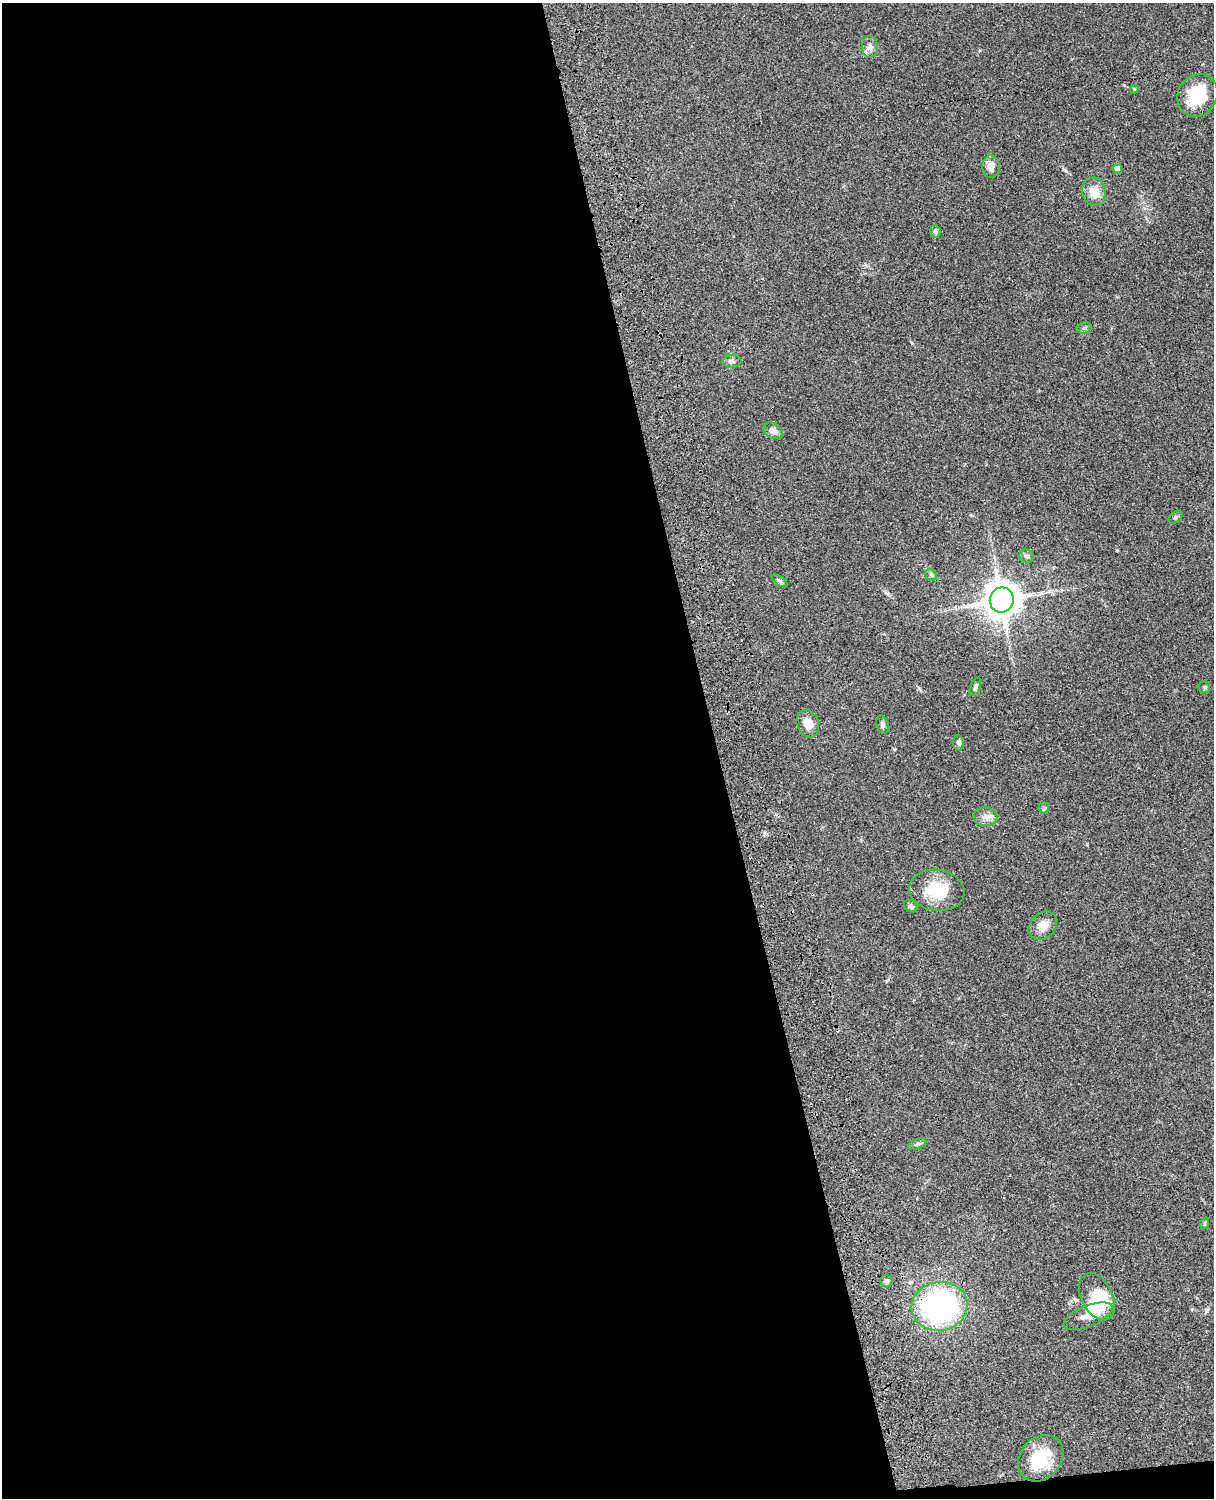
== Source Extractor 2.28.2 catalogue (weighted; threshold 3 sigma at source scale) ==
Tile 9 of 4 x 3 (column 1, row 3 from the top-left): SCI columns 121-1332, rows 277-1772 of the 5088 x 4927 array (HDU 1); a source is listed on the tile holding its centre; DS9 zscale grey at full resolution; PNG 1216 x 1500 px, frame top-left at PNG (2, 3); each listed source drawn as its Kron ellipse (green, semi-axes under 4 px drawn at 4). Shown black and unused: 60% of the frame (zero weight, under 3 of 4 exposures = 6% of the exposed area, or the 3 px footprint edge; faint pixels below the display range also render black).
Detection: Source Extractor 2.28.2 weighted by HDU 2 'WHT'; one run over the whole footprint, this tile lists its part. Background 0.0752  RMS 0.0059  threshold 0.0265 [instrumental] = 3 sigma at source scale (4.5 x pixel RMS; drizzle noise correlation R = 1.50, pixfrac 1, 0.05/0.05 arcsec/px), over >= 5 px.
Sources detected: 34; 1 inside a brighter object's white glare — neither listed nor drawn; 1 inside a brighter listed object's ellipse — not listed separately; the other 32 listed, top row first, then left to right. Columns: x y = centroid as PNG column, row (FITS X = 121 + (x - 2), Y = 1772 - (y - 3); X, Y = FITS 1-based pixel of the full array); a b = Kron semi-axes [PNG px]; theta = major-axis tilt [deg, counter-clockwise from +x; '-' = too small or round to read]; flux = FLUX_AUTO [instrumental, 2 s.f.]
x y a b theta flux
870 47 11 8 -87 2.8
1134 89 4 4 - 0.54
1197 95 22 19 60 24
991 166 11 9 -85 4.7
1117 169 4 4 - 5.6
1094 192 14 12 -76 8.4
935 231 6 5 - 1.3
1084 328 7 5 14 1.1
732 361 9 6 7 1.8
773 431 10 7 -35 4.2
1175 517 8 5 39 1.2
1027 556 7 6 - 1.4
931 575 6 5 - 1.1
780 581 9 4 -35 1.2
1002 600 13 12 - 1100
975 687 10 5 71 1.3
1204 687 6 5 - 0.93
808 724 14 11 -67 6.7
882 725 9 6 -73 1.6
959 743 7 5 -83 1.6
1044 808 5 5 - 0.86
986 817 12 9 -6 3.6
937 890 28 20 -7 21
911 906 7 6 - 1.4
1043 926 16 12 45 6.1
917 1144 9 5 19 1.5
1205 1223 6 3 71 0.7
886 1281 6 6 - 1.6
1097 1297 25 15 -63 24
939 1306 28 24 9 120
1088 1316 26 10 22 7.5
1041 1458 25 20 48 22
Overlapping masked pixels (flux is a lower limit): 1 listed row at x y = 939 1306